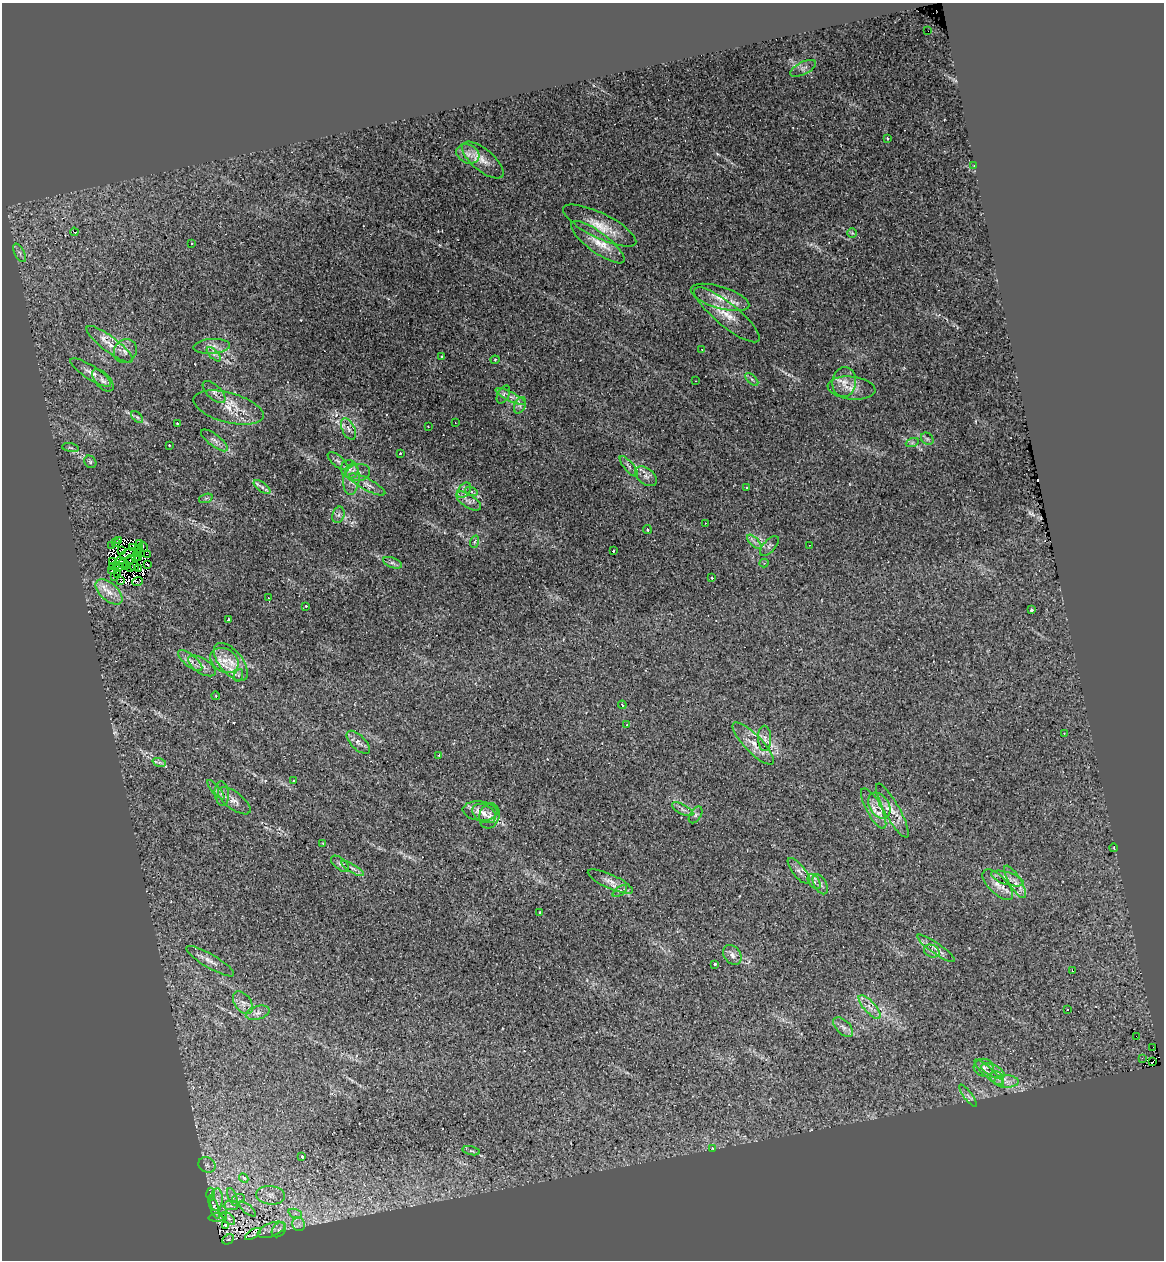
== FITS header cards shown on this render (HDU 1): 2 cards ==
NAXIS1  =                 1162
NAXIS2  =                 1258

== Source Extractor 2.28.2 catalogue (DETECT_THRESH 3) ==
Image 1162 x 1258 px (HDU 1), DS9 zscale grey, 1 PNG px = 1 image px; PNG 1166 x 1262 px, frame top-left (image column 1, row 1258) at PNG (2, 3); each listed source drawn as its Kron ellipse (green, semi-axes under 4 px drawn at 4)
Background 0.176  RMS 0.017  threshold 0.0501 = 3 sigma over >= 5 px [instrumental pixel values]
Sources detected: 195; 8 with non-positive FLUX_AUTO (blend fragments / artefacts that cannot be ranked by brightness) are neither listed nor drawn; the other 187 listed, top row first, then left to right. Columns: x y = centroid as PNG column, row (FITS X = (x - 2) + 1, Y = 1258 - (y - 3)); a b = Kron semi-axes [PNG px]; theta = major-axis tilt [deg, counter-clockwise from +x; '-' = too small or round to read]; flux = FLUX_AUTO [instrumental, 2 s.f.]
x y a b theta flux
928 31 2 2 - 860
803 68 14 6 27 5.3
887 138 3 2 - 1
468 154 12 9 -27 9.3
483 160 25 11 -40 15
974 165 3 2 - 13
600 226 40 12 -26 26
74 232 4 3 - 29
852 233 5 5 - 1.3
598 242 32 10 -37 20
192 243 3 2 - 1
19 253 10 5 -63 3.5
720 297 30 11 -17 20
727 315 41 11 -39 25
110 344 28 7 -37 15
212 346 18 7 4 8.8
702 349 2 2 - 0.88
125 351 12 11 - 8.3
214 354 9 3 -45 2.8
442 357 3 2 - 0.93
495 360 4 4 - 1.1
91 372 24 7 -33 9.3
752 379 8 3 -45 1.9
103 380 13 7 -47 5.2
696 381 2 2 - 0.71
844 382 15 12 84 12
852 388 24 11 -6 15
214 392 14 7 -43 5.3
503 395 10 5 62 3.4
510 396 17 4 -27 6.4
520 405 9 5 65 3.9
228 408 36 15 -15 25
137 417 7 4 -45 2.2
177 423 3 2 - 1.1
455 423 3 2 - 2.5
428 426 3 2 - 4.3
348 429 11 6 -64 5.9
927 439 7 5 -45 2.2
214 440 16 6 -37 5.8
912 443 6 4 19 2
169 445 3 2 - 0.75
70 448 8 4 -10 2.2
400 453 3 3 - 0.73
338 461 12 5 -40 4.1
90 462 7 5 -47 2.2
629 466 13 4 -49 3.8
349 469 9 8 - 6.4
358 473 12 8 13 7
646 476 12 8 -38 6.2
351 479 15 8 85 9.6
367 484 20 6 -28 8.1
262 487 10 4 -35 3.8
747 487 3 3 - 1.8
464 490 9 5 52 4.5
471 491 6 4 -20 2
206 498 7 4 18 1.9
469 501 14 6 -32 5.7
338 515 8 6 73 3.4
705 523 2 2 - 0.61
647 530 4 2 - 0.92
119 541 2 2 - 2.6
474 542 6 4 70 1.7
754 542 9 3 -45 3
116 543 3 3 - 3.8
139 543 4 2 - 2.9
809 545 2 2 - 0.62
112 546 2 2 - 1.9
769 546 12 6 47 3.9
133 547 4 3 - 0.04
143 547 5 3 - 0.28
138 548 4 2 - 0.53
121 550 3 2 - 1.1
613 551 3 2 - 0.82
138 552 4 3 - 2.5
141 552 3 2 - 1.8
127 554 8 3 27 0.25
147 554 2 2 - 1.3
135 557 3 2 - 3.3
139 557 3 2 - 0.23
131 559 4 3 - 3.6
121 560 3 3 - 2.5
112 562 3 2 - 0.92
392 563 10 5 -20 2.8
764 563 4 4 - 1.5
123 564 4 2 - 2.2
117 565 2 2 - 0.94
148 565 4 3 - 4.7
135 566 4 3 - 0.77
113 567 3 2 - 1.3
120 567 3 2 - 0.36
126 567 4 2 - 1.4
131 568 4 2 - 1.6
138 568 3 2 - 1.1
112 571 3 3 - 0.88
118 574 2 2 - 0.77
115 577 2 2 - 1.4
712 578 3 3 - 0.96
120 581 3 2 - 330
138 581 5 3 - 4.6
109 592 16 9 -43 13
268 598 2 2 - 0.57
306 606 3 3 - 1
1031 610 4 3 - 2.3
228 620 4 3 - 2.4
224 660 15 11 -31 18
190 661 15 6 -39 6.7
231 662 23 11 -50 22
202 666 15 7 -32 7.6
239 675 6 4 70 1.8
216 696 4 2 - 0.75
622 705 4 3 - 2.6
627 725 3 2 - 1.1
1064 733 2 2 - 0.77
765 738 13 6 -89 5.8
358 742 14 7 -44 6.1
753 744 28 9 -46 16
439 755 4 3 - 0.74
159 762 7 4 -18 2.5
294 781 3 2 - 0.88
216 790 12 4 -50 2.9
222 794 12 7 -84 5.2
234 801 19 8 -37 8.4
879 806 14 9 -58 13
874 808 22 7 -62 12
683 809 12 5 -27 4.5
480 811 17 9 -7 11
892 811 30 7 -61 14
484 813 12 8 -29 8.1
696 815 9 5 57 3.1
489 816 13 10 72 8
323 843 3 3 - 0.9
1114 848 4 2 - 0.86
340 864 11 5 -38 4
353 868 13 4 -31 4.1
799 871 16 6 -51 5.8
1007 878 17 6 -18 7.8
610 881 24 7 -25 9.4
814 882 8 5 -54 3.6
1015 882 18 6 -59 9.2
820 884 11 6 -61 4.2
998 885 19 9 -45 11
620 891 8 4 35 2.1
539 913 3 2 - 1.7
936 948 22 5 -35 7.3
932 951 8 6 -25 3.9
732 955 11 8 -52 6.2
210 961 27 7 -31 9.7
715 964 3 3 - 1.5
1072 971 3 2 - 0.97
243 1003 13 8 -55 7.4
870 1007 15 5 -47 8.2
1068 1009 2 2 - 1.1
258 1013 12 6 16 5.3
843 1027 12 6 -44 5.2
1136 1036 2 2 - 580
1153 1047 2 2 - 2.6
1142 1058 2 2 - 20
1153 1062 3 2 - 330
984 1068 10 9 - 6.9
993 1071 13 5 -25 7.1
989 1073 19 4 -43 7.7
997 1078 8 6 -42 4.5
1006 1082 12 6 -1 7.2
968 1096 13 4 -53 3.5
712 1148 3 2 - 0.78
471 1151 9 3 -13 2.1
302 1157 3 3 - 1.4
207 1165 9 7 -27 4.8
244 1178 5 2 - 2.1
210 1194 6 4 -90 1.9
271 1195 14 9 -6 10
232 1197 9 3 -69 2.2
238 1199 6 4 18 1.9
217 1200 11 6 86 5.9
231 1206 7 4 0 2.9
214 1207 13 4 -69 3.5
248 1209 10 3 -40 2.6
223 1212 6 3 -71 1.4
295 1213 7 4 -18 2.6
218 1217 9 3 4 1.8
229 1218 8 4 -45 3
299 1224 7 6 - 3.9
226 1225 4 3 - 2.7
271 1230 14 6 21 7.1
279 1230 8 6 50 3.8
253 1234 9 4 33 1.2
228 1239 6 4 28 1.6
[8 non-positive-flux detections neither listed nor drawn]